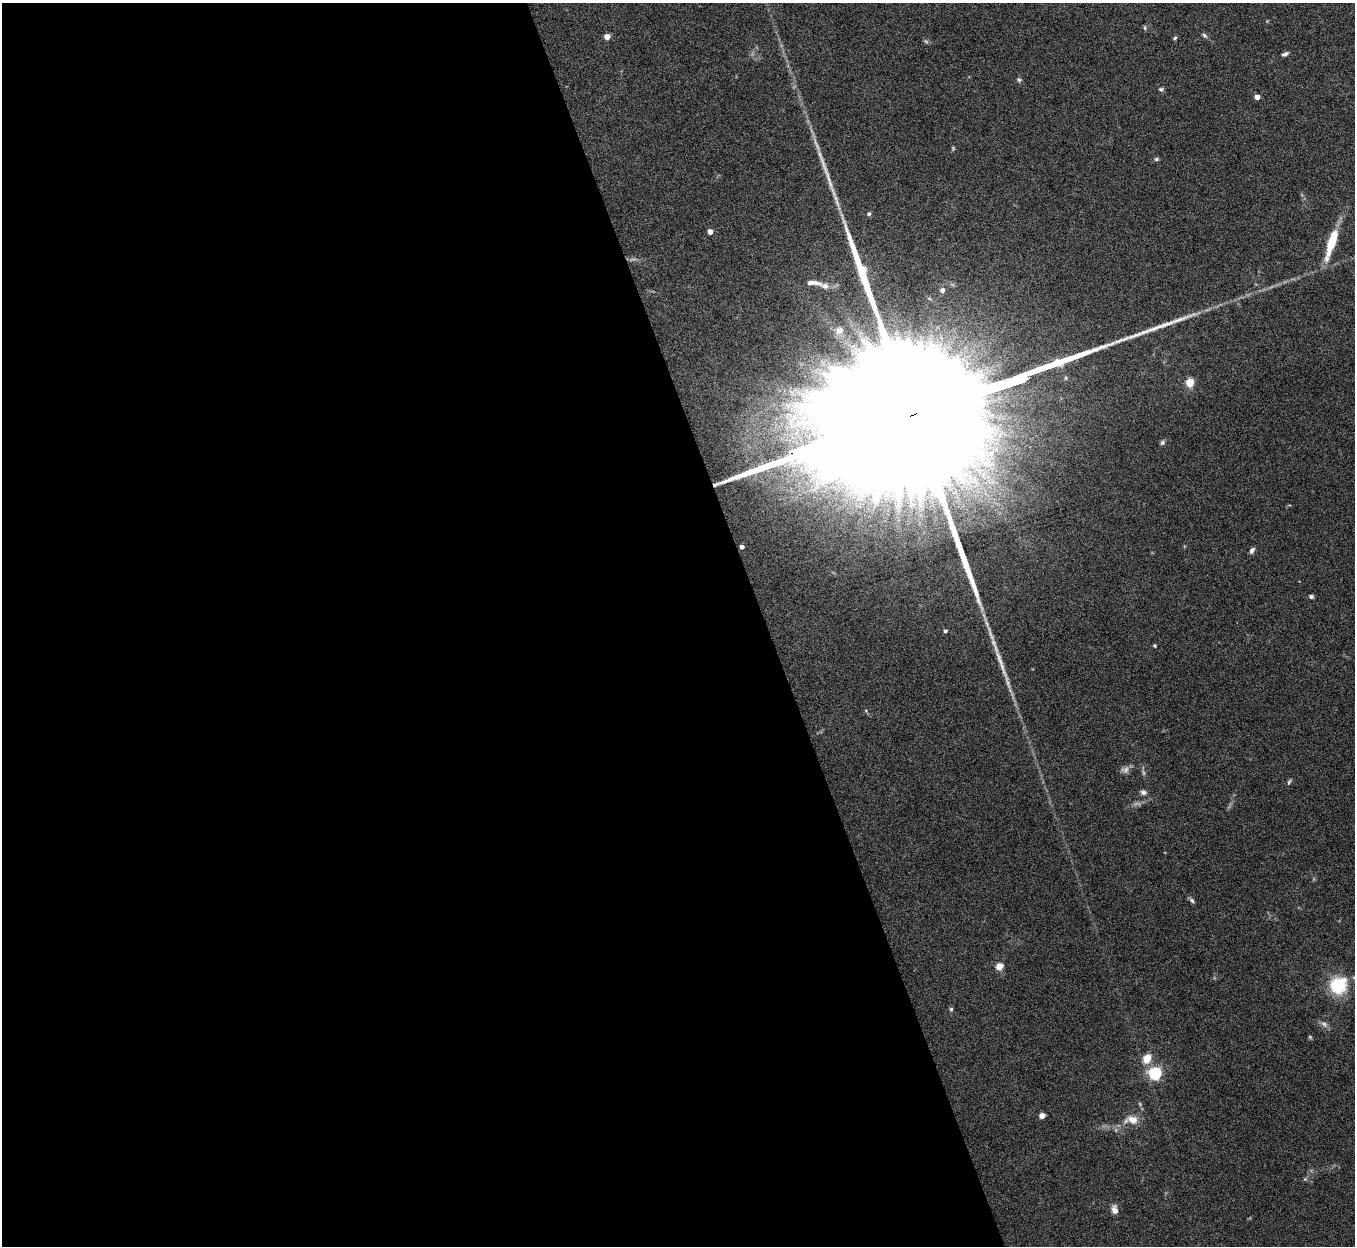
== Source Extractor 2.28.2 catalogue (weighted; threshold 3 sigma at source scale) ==
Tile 9 of 4 x 4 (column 1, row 3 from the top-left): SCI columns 4-1356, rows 1396-2639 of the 5419 x 5403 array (HDU 1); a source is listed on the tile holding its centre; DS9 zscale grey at full resolution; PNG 1357 x 1248 px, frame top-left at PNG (2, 3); no overlay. Shown black and unused: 56% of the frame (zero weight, under 8 of 15 exposures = <1% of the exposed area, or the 3 px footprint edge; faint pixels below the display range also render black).
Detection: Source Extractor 2.28.2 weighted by HDU 2 'WHT'; one run over the whole footprint, this tile lists its part. Background 0.163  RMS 0.0048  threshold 0.0196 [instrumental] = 3 sigma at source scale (4.09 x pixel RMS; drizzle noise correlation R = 1.36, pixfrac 0.8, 0.05/0.05 arcsec/px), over >= 5 px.
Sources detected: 46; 1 inside a brighter object's white glare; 2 long thin detections or spike segments (spike, bleed or trail) — not listed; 1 inside a brighter listed object's ellipse — not listed separately; the other 42 listed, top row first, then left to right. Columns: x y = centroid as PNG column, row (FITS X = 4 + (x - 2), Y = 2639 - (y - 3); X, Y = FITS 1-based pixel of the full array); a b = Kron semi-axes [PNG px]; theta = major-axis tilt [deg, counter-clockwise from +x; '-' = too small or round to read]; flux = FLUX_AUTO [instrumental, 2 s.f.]
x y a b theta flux
1145 27 7 3 -81 0.54
1204 35 8 5 -44 0.94
607 37 4 4 - 5.6
1175 38 6 4 25 0.65
926 41 7 5 -31 0.79
1285 54 9 4 19 1.2
1019 80 6 5 - 0.86
1161 89 6 5 - 0.82
1257 97 4 4 - 3.4
953 148 5 4 - 0.52
1156 159 6 5 - 0.78
869 214 5 5 - 0.86
710 232 4 4 - 3.7
1332 242 41 9 72 15
813 283 25 7 -6 4
942 290 5 5 - 1.7
839 330 11 9 36 2.7
1190 383 8 7 - 6.1
914 414 174 25 18 160000
1162 442 7 5 46 0.99
979 471 14 8 -42 6.1
742 547 4 4 - 1.7
1252 550 8 5 55 1.4
1311 596 5 4 - 1
945 631 4 4 - 1.1
1155 646 4 4 - 0.54
1125 770 11 9 5 2
1289 782 8 4 60 0.77
1143 792 8 7 - 1.5
1192 900 9 4 -43 1
999 966 5 4 - 11
1338 985 22 20 40 19
951 1009 5 5 - 0.67
1324 1024 11 7 -25 1.8
1310 1037 6 4 -46 0.53
1147 1059 10 8 55 7.2
1155 1073 6 5 - 68
1140 1104 6 4 -71 0.62
1042 1116 4 4 - 4.9
1132 1120 16 9 -2 5.6
1305 1179 5 5 - 0.61
1114 1210 10 6 -82 3.1
Overlapping masked pixels (flux is a lower limit): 1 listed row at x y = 914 414